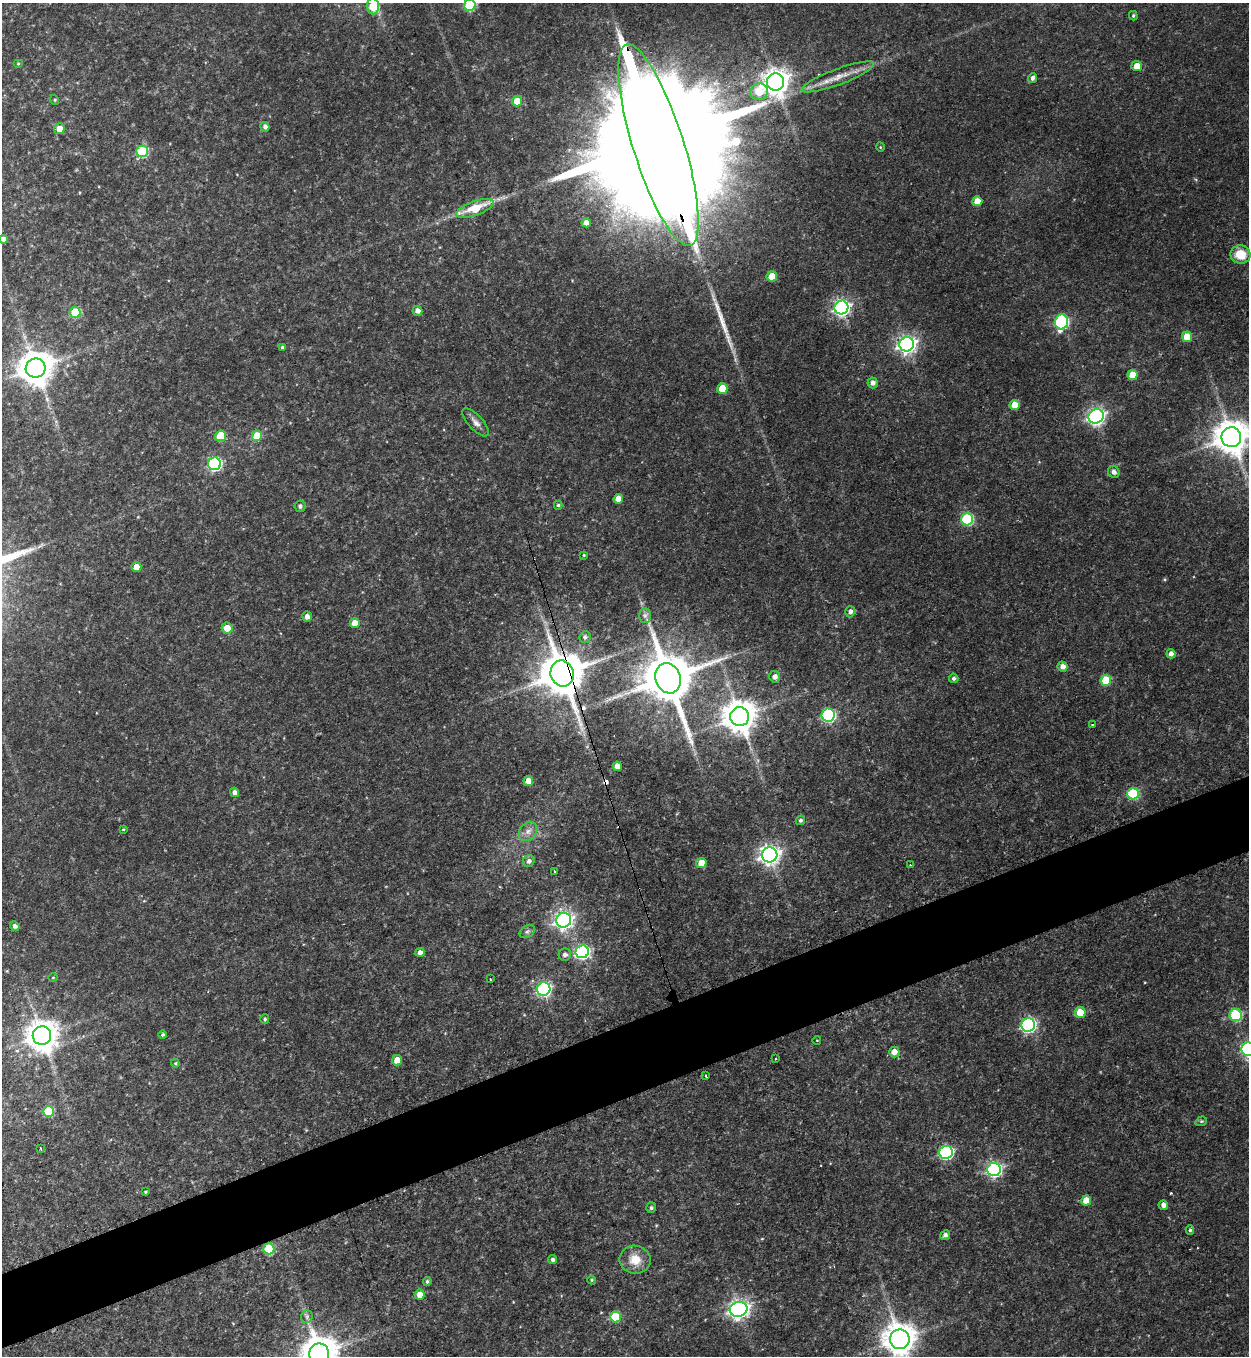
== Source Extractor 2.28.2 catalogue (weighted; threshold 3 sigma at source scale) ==
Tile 7 of 4 x 4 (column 3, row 2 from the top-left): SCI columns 2771-4017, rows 2728-4081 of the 5414 x 5454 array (HDU 1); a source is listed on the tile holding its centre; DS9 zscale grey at full resolution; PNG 1251 x 1358 px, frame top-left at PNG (2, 3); each listed source drawn as its Kron ellipse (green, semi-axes under 4 px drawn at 4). Shown black and unused: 6% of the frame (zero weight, under 3 of 4 exposures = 3% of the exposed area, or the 3 px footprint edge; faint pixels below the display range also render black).
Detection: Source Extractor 2.28.2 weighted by HDU 2 'WHT'; one run over the whole footprint, this tile lists its part. Background 0.175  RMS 0.0097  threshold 0.0434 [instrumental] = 3 sigma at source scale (4.5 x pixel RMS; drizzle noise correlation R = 1.50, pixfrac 1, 0.05/0.05 arcsec/px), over >= 5 px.
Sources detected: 127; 1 too faint to see at this stretch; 6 cosmic-ray / hot-pixel residue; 1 long thin detection or spike segment (spike, bleed or trail) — neither listed nor drawn; the other 119 listed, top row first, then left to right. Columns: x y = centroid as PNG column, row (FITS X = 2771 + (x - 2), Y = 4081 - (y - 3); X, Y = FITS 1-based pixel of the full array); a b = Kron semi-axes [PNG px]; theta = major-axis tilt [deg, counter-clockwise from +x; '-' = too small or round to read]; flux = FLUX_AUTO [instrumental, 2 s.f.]
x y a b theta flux
470 5 6 5 - 66
373 6 8 6 -88 34
1133 16 5 4 - 1.3
18 64 5 3 - 0.88
1137 66 5 5 - 12
838 77 38 8 20 17
1032 78 5 4 - 2.7
776 82 8 8 - 1000
759 92 9 8 - 26
55 100 5 3 - 0.83
517 101 5 5 - 14
265 127 5 4 - 3.4
59 129 5 5 - 8.3
658 145 106 25 -72 96000
880 147 4 3 - 0.73
142 151 6 5 - 57
977 201 5 5 - 13
475 208 20 7 20 31
586 223 4 4 - 6.6
3 239 4 4 - 5.1
1240 254 10 9 - 19
772 276 5 5 - 16
841 307 7 7 - 300
417 311 5 5 - 4.8
75 312 5 5 - 45
1062 322 7 6 - 120
1187 337 5 5 - 17
907 344 7 7 - 420
282 348 3 3 - 1.7
36 368 10 9 - 2000
1133 375 5 5 - 17
873 383 5 5 - 4.3
722 389 5 5 - 22
1015 405 5 5 - 12
1096 416 8 7 - 340
476 422 18 7 -47 5.7
221 436 5 5 - 37
257 436 5 5 - 24
1231 437 10 10 - 1900
215 464 6 6 - 150
1114 472 6 5 - 4.1
618 499 5 5 - 12
558 505 4 4 - 1.7
300 506 6 5 - 2.9
967 519 6 6 - 82
584 555 4 4 - 1
136 567 5 5 - 10
850 612 5 5 - 3.8
645 615 7 6 - 2.5
307 617 5 4 - 4.5
355 623 5 5 - 14
227 628 5 5 - 11
585 637 6 5 - 2.6
1171 654 5 4 - 4.7
1062 666 5 5 - 5.2
562 673 13 11 -70 3900
775 677 6 5 - 4.4
668 678 15 12 -71 5700
954 678 5 4 - 2.5
1106 680 5 5 - 37
828 715 6 6 - 140
740 717 9 9 - 1800
1093 724 3 3 - 2.2
617 766 5 4 - 7.4
528 781 5 5 - 13
234 792 5 4 - 4.6
1133 794 6 5 - 60
800 820 5 4 - 2.2
123 829 4 3 - 0.96
528 831 10 8 51 5.9
770 855 8 7 - 510
529 861 6 5 - 3.5
701 863 5 5 - 14
910 865 3 2 - 1.3
554 871 3 3 - 2.3
564 920 7 7 - 360
15 926 5 4 - 3.1
527 931 8 6 32 2.7
420 952 4 4 - 4.1
582 952 7 6 - 160
565 955 6 6 - 3.6
53 977 4 3 - 0.69
490 979 2 2 - 1
544 989 7 6 - 150
1080 1013 5 5 - 19
1236 1015 6 6 - 66
265 1019 5 4 - 1.5
1028 1025 7 6 - 200
42 1035 9 9 - 1500
163 1035 4 4 - 1.7
817 1040 4 3 - 0.66
1248 1049 6 6 - 160
894 1052 5 5 - 8.8
776 1058 3 2 - 0.96
397 1060 5 5 - 13
175 1063 4 4 - 1.2
706 1076 3 2 - 2
48 1111 5 5 - 43
1201 1121 6 4 19 1.4
41 1149 3 2 - 1.7
946 1152 7 6 - 170
994 1170 7 6 - 210
145 1192 4 3 - 1
1086 1200 5 5 - 14
1163 1205 5 4 - 4.2
651 1208 5 5 - 2.1
1190 1230 4 4 - 1.7
945 1235 5 4 - 3.2
269 1249 5 5 - 42
553 1260 4 4 - 2.5
635 1260 15 14 - 16
592 1280 4 4 - 1.1
427 1281 4 4 - 1.7
420 1295 5 5 - 8.9
739 1309 9 7 13 470
307 1317 6 5 - 2.3
616 1317 5 5 - 42
900 1339 10 9 - 1500
319 1354 10 10 - 2100
Overlapping masked pixels (flux is a lower limit): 3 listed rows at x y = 658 145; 562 673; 269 1249
Isophote crosses this tile's border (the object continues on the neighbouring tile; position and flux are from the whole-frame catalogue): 8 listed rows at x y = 470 5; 373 6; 658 145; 3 239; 1231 437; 1248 1049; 900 1339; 319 1354